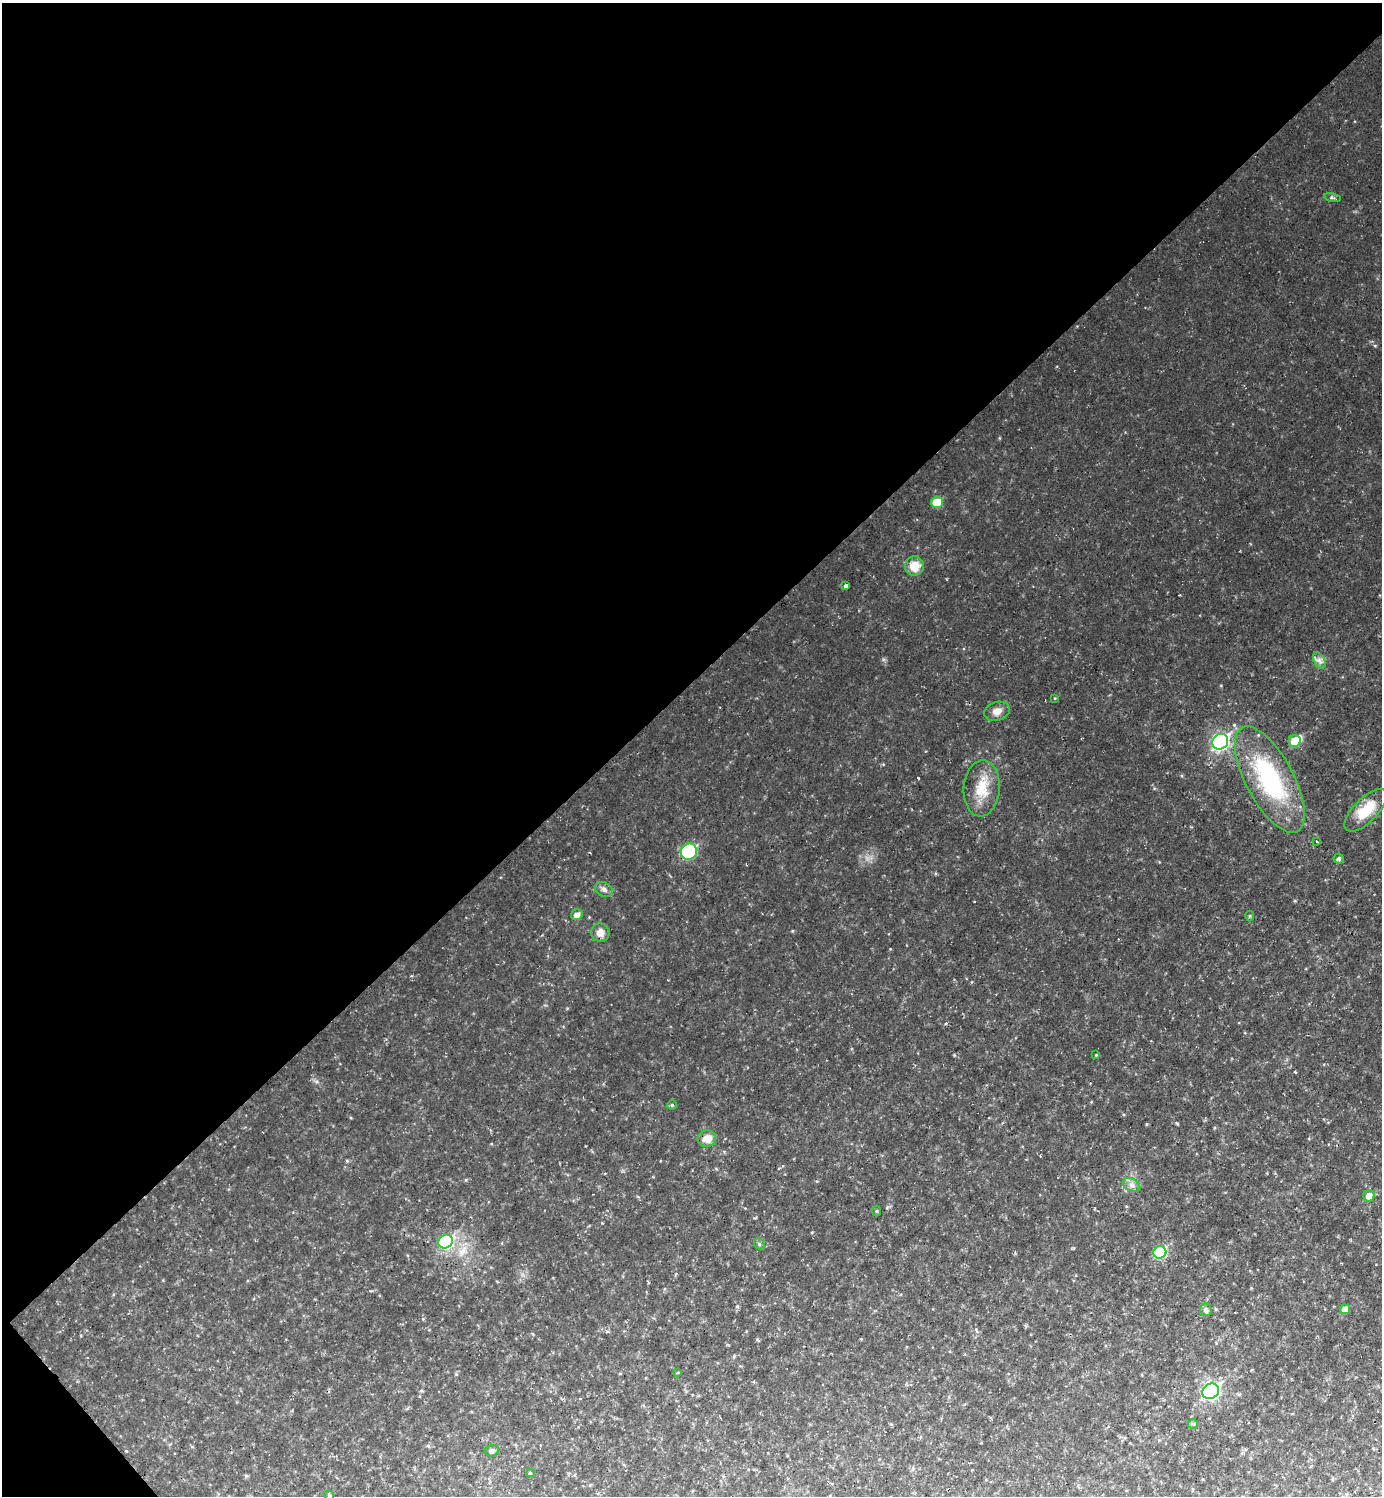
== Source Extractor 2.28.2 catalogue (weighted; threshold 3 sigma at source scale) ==
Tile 5 of 4 x 4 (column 1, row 2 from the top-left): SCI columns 156-1535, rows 2987-4480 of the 5971 x 5973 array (HDU 1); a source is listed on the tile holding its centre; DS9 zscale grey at full resolution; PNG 1384 x 1498 px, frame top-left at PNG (2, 3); each listed source drawn as its Kron ellipse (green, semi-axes under 4 px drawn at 4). Shown black and unused: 46% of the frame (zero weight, under 2 of 3 exposures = <1% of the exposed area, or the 3 px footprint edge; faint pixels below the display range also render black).
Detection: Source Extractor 2.28.2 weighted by HDU 2 'WHT'; one run over the whole footprint, this tile lists its part. Background 0.04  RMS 0.0078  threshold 0.0352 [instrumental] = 3 sigma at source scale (4.5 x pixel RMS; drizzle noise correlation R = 1.50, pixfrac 1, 0.05/0.05 arcsec/px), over >= 5 px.
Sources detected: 37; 1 inside a brighter object's white glare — neither listed nor drawn; the other 36 listed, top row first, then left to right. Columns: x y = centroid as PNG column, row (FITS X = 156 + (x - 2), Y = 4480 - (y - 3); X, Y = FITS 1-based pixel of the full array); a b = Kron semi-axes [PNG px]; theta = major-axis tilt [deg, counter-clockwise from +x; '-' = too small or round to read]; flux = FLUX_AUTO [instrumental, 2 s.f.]
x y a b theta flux
1332 198 8 3 -13 1.2
937 502 6 5 - 16
914 566 9 9 - 12
846 586 4 4 - 4.2
1319 660 9 5 -59 2.8
1055 698 4 2 - 0.66
997 711 13 9 18 5.9
1295 741 6 6 - 15
1220 742 8 7 - 150
1270 780 59 24 -62 91
982 788 28 18 86 19
1366 810 27 12 45 20
1317 841 3 2 - 1.6
689 852 8 7 - 64
1338 858 5 5 - 1.7
604 889 9 7 -28 2.7
577 915 6 5 - 3.7
1250 916 5 3 - 0.79
600 933 9 9 - 5.5
1096 1055 4 4 - 0.79
672 1105 4 4 - 0.97
707 1139 9 8 - 8.2
1132 1185 9 6 -28 3.1
1369 1196 6 5 - 6.2
877 1211 5 3 - 0.81
446 1241 7 6 - 53
759 1244 6 4 -49 1.2
1160 1252 6 6 - 43
1345 1309 5 5 - 7.6
1206 1310 6 5 - 2.5
677 1372 3 3 - 1.2
1211 1391 8 7 - 160
1193 1424 5 5 - 1.1
492 1451 7 5 15 1.8
530 1473 4 4 - 1.2
329 1496 5 4 - 1.1
Isophote crosses this tile's border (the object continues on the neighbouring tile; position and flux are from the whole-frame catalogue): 1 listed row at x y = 329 1496
Unlisted compact peaks at least as high as the median listed source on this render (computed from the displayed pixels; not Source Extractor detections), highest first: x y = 918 778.